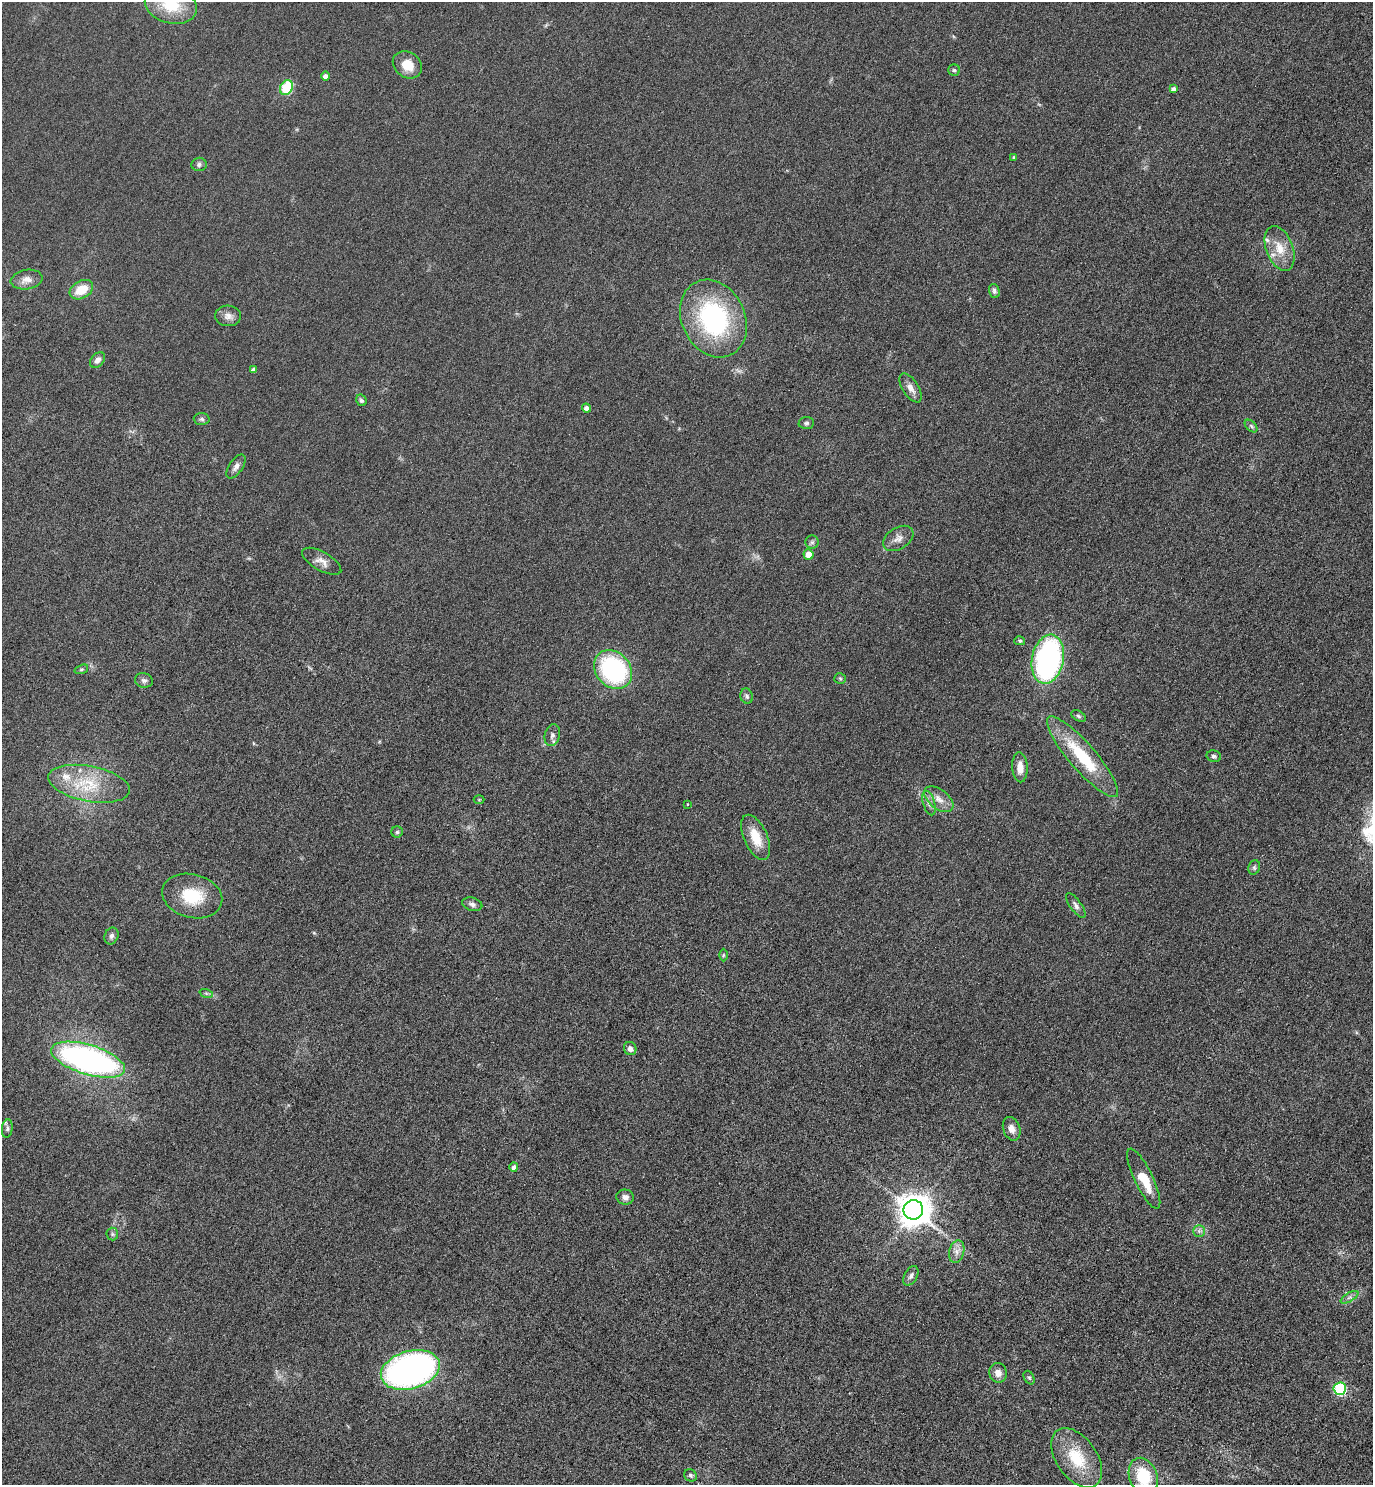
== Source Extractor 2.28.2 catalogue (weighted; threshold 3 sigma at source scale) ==
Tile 6 of 4 x 4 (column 2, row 2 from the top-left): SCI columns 1541-2911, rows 2980-4462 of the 5965 x 5960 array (HDU 1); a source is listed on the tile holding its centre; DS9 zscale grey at full resolution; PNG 1375 x 1487 px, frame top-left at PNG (2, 2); each listed source drawn as its Kron ellipse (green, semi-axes under 4 px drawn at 4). Nothing masked; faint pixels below the display range render black.
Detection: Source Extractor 2.28.2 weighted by HDU 2 'WHT'; one run over the whole footprint, this tile lists its part. Background 0.059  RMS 0.0082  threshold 0.0334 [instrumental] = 3 sigma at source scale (4.09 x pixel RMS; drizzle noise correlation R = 1.36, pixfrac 0.8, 0.05/0.05 arcsec/px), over >= 5 px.
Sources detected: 77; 4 inside a brighter listed object's ellipse — not listed separately; the other 73 listed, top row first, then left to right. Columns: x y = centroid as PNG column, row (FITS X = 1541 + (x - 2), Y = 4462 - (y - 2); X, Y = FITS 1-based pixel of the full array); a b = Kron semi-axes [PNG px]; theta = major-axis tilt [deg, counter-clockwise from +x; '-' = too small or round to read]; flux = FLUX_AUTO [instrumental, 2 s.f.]
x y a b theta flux
171 5 26 18 -15 28
407 65 15 12 -36 12
954 70 6 5 - 1.2
325 76 4 4 - 3.1
286 88 8 6 58 36
1173 89 4 4 - 2.7
1014 157 3 3 - 0.97
199 164 7 7 - 2.2
1280 248 23 13 -69 14
27 279 16 9 9 6
81 290 12 8 30 15
994 291 7 5 -72 1.7
228 316 13 10 -3 4.7
713 318 40 31 -65 100
97 360 9 6 51 3.2
253 370 4 4 - 2.7
911 388 16 8 -57 4.9
361 400 6 5 - 1.6
586 408 4 4 - 2.7
202 419 8 6 -3 1.8
806 423 7 6 - 1.5
1251 426 7 4 -45 1.4
236 467 14 7 55 3.6
898 538 17 10 32 5.7
812 542 6 6 - 1.9
808 554 5 5 - 9.1
322 561 22 9 -30 5.7
1020 641 5 4 - 1.2
1048 659 25 16 78 150
81 669 7 4 19 1
613 669 21 17 -48 100
840 678 6 5 - 1.2
144 680 9 7 -13 2.3
747 696 8 6 -73 1.9
1078 716 8 5 -28 1.3
552 735 11 7 76 2.9
1214 756 7 5 -16 1.7
1083 757 52 13 -49 41
1020 767 15 7 -87 6.6
89 784 41 17 -11 32
939 799 17 9 -38 7.1
479 800 5 3 - 0.63
929 803 12 6 -73 3.5
687 804 3 2 - 0.45
397 832 6 6 - 1.5
756 837 24 11 -66 16
1254 867 7 5 71 1.7
192 896 30 21 -15 28
472 904 10 6 -16 2.6
1076 905 14 5 -54 2.8
111 936 9 6 66 2.5
723 955 6 4 89 0.99
206 993 7 4 -18 1.3
630 1049 7 6 - 3.4
88 1060 38 15 -17 230
7 1128 9 5 82 1.8
1012 1129 12 8 -70 4.9
514 1167 4 4 - 3.1
1144 1179 33 9 -64 17
625 1197 9 7 -11 3
913 1210 10 9 - 1200
1199 1231 6 6 - 1.9
112 1234 6 6 - 1.4
957 1252 11 7 74 4.3
911 1276 11 6 60 2.8
1349 1297 10 4 31 2.3
410 1370 30 19 16 290
998 1373 10 9 - 5.5
1029 1378 7 5 -61 1.3
1340 1389 6 6 - 73
1077 1458 33 20 -55 29
690 1475 7 6 - 1.6
1143 1477 19 14 -69 34
Isophote crosses this tile's border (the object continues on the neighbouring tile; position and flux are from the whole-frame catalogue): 2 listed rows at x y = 171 5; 1143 1477